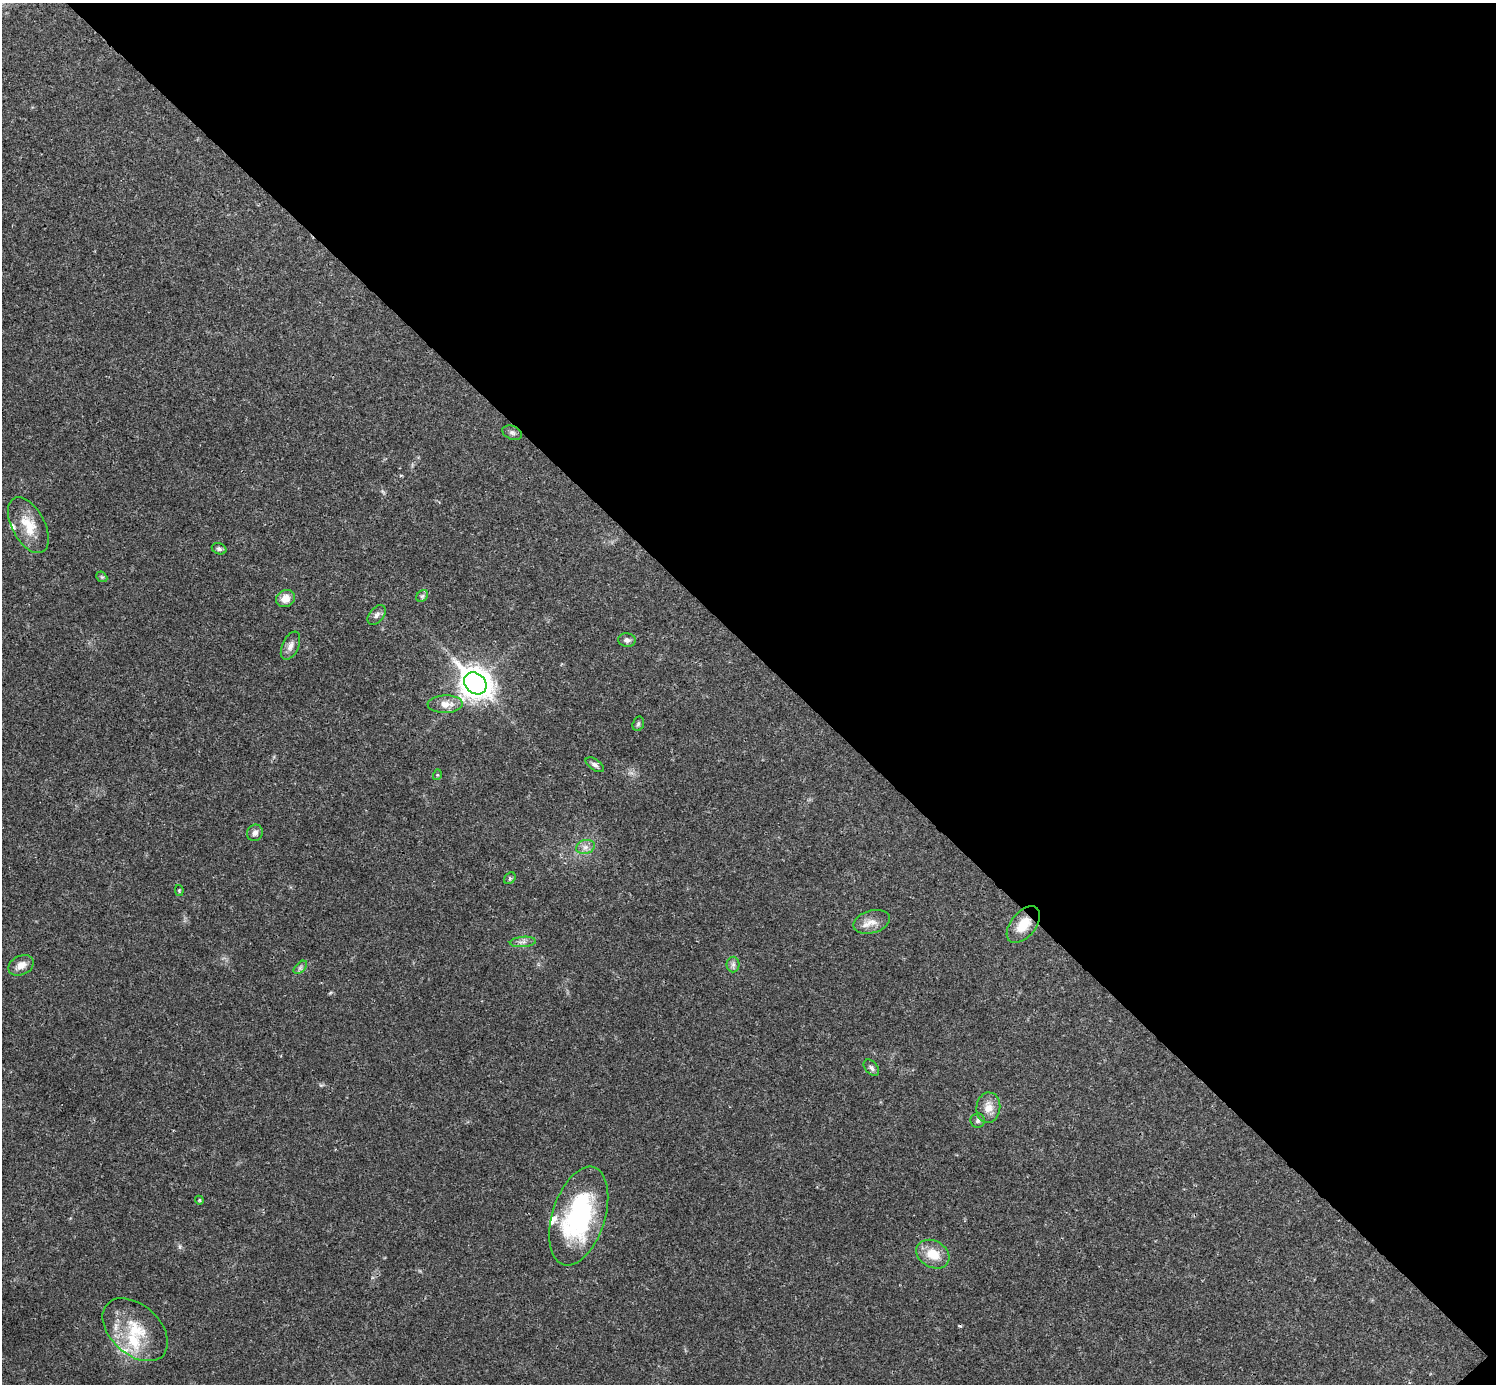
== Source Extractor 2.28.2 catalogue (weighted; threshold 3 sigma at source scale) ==
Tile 8 of 4 x 4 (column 4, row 2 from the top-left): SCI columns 4485-5978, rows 2920-4301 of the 5981 x 5981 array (HDU 1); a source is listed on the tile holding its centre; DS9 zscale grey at full resolution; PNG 1498 x 1386 px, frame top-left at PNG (2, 3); each listed source drawn as its Kron ellipse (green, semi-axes under 4 px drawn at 4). Shown black and unused: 47% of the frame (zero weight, under 3 of 4 exposures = <1% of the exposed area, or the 3 px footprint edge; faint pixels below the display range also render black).
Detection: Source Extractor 2.28.2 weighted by HDU 2 'WHT'; one run over the whole footprint, this tile lists its part. Background 0.0208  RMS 0.0022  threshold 0.01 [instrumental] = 3 sigma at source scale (4.5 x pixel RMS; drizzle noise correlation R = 1.50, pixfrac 1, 0.05/0.05 arcsec/px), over >= 5 px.
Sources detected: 36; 1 cosmic-ray / hot-pixel residue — neither listed nor drawn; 4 inside a brighter listed object's ellipse — not listed separately; the other 31 listed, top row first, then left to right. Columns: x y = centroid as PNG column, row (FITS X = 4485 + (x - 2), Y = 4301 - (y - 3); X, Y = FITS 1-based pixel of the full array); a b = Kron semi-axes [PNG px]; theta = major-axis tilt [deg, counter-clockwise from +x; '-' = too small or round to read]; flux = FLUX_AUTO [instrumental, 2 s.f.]
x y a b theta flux
512 433 10 6 -22 0.7
28 525 30 16 -62 5.5
219 549 7 5 -20 0.54
102 577 6 4 -42 0.31
422 596 6 5 - 0.49
286 599 10 8 27 2.4
377 615 11 7 51 0.9
627 640 9 6 -6 0.79
290 646 15 8 65 1.3
475 683 12 10 -43 300
445 704 17 9 1 2.3
638 724 7 5 73 0.4
595 765 10 5 -34 0.73
437 775 5 3 - 0.23
255 833 8 7 - 1
585 847 9 7 15 1.1
510 878 6 5 - 0.38
179 890 5 4 - 0.22
872 922 19 11 16 2.4
1023 925 21 12 50 4.5
523 942 13 5 4 0.91
733 964 8 6 90 0.68
21 965 13 9 25 1.9
300 967 8 5 44 0.55
871 1068 9 6 -49 0.72
988 1108 15 12 84 2.4
978 1121 7 7 - 0.6
199 1200 4 4 - 0.28
579 1216 51 26 72 32
933 1254 17 13 -29 4.4
135 1330 38 24 -43 10
Overlapping masked pixels (flux is a lower limit): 1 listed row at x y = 1023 925